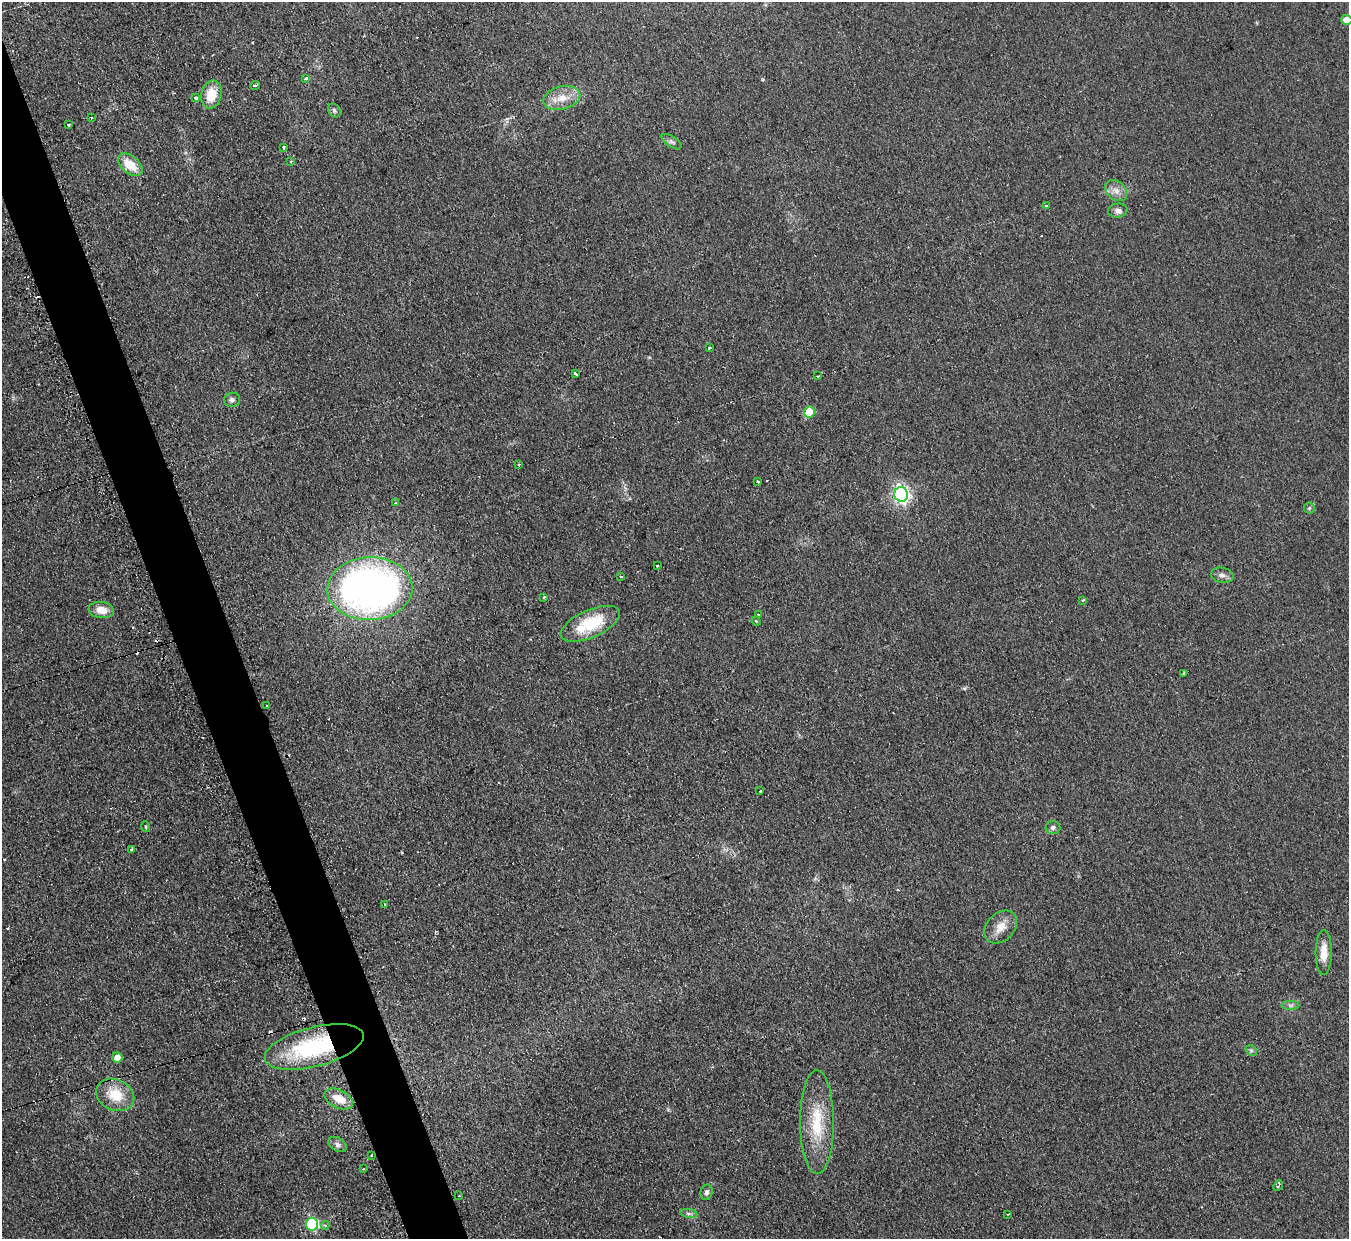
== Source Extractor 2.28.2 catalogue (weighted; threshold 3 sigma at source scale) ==
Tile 11 of 4 x 4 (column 3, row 3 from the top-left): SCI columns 2713-4059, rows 1517-2753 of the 5413 x 5375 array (HDU 1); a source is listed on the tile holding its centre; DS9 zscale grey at full resolution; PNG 1351 x 1241 px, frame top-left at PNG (2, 2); each listed source drawn as its Kron ellipse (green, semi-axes under 4 px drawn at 4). Shown black and unused: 4% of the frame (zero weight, under 2 of 3 exposures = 2% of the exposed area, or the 3 px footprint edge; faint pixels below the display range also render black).
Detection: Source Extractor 2.28.2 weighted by HDU 2 'WHT'; one run over the whole footprint, this tile lists its part. Background 0.0957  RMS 0.011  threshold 0.0514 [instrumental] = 3 sigma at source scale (4.5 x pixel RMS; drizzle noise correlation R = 1.50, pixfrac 1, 0.05/0.05 arcsec/px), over >= 5 px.
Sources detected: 71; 9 cosmic-ray / hot-pixel residue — neither listed nor drawn; the other 62 listed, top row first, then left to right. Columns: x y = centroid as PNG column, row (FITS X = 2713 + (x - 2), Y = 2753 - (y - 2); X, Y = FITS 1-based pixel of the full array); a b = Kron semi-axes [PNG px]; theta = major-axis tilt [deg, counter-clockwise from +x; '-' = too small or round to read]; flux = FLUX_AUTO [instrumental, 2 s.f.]
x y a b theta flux
1347 20 5 5 - 12
305 79 4 3 - 5.4
255 85 5 3 - 5.7
211 94 14 10 77 27
196 98 3 3 - 5.9
562 98 19 11 14 17
334 110 7 6 - 2.5
91 117 3 3 - 4
68 124 3 3 - 8.5
672 142 11 5 -34 3.3
283 147 3 3 - 3.4
291 161 3 2 - 2.5
130 165 14 8 -41 24
1116 191 12 9 -42 7.9
1046 205 3 3 - 24
1118 210 10 7 5 4.6
709 348 3 3 - 2.5
575 374 3 3 - 4.4
818 376 3 2 - 4.2
232 400 8 7 - 3.7
809 412 5 5 - 31
519 464 3 3 - 1.7
758 482 4 2 - 1.2
901 494 7 6 - 380
395 503 3 3 - 5.7
1309 508 5 5 - 1.6
657 566 3 3 - 3.2
1222 575 11 7 -10 4.7
621 576 3 2 - 2.4
370 589 42 31 2 580
544 598 3 3 - 2
1083 600 3 3 - 1.6
101 610 12 8 -8 13
759 615 3 3 - 1.5
756 621 5 3 - 1.2
590 624 32 13 24 51
1184 673 3 2 - 2.5
267 705 3 2 - 1.2
760 791 3 3 - 2.1
146 827 5 3 - 1
1053 827 7 6 - 3.2
131 849 3 3 - 16
385 904 4 3 - 1.2
1001 927 19 13 45 15
1324 953 22 8 90 16
1291 1005 9 4 1 2.7
314 1047 51 19 14 130
1251 1050 6 4 -44 2.1
117 1057 5 5 - 8.2
115 1095 19 15 -25 31
339 1099 15 9 -26 16
817 1122 52 17 -90 51
337 1144 10 6 -33 4.1
372 1155 3 3 - 2.6
363 1169 3 3 - 1.4
1278 1185 6 3 48 4.6
706 1192 8 6 77 3.2
459 1196 3 2 - 1.3
689 1213 9 4 -8 2.7
1008 1214 3 2 - 1.2
312 1224 6 6 - 140
325 1225 4 4 - 2.3
Overlapping masked pixels (flux is a lower limit): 2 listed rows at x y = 314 1047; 372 1155
Isophote crosses this tile's border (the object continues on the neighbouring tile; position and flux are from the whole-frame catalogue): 1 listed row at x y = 1347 20